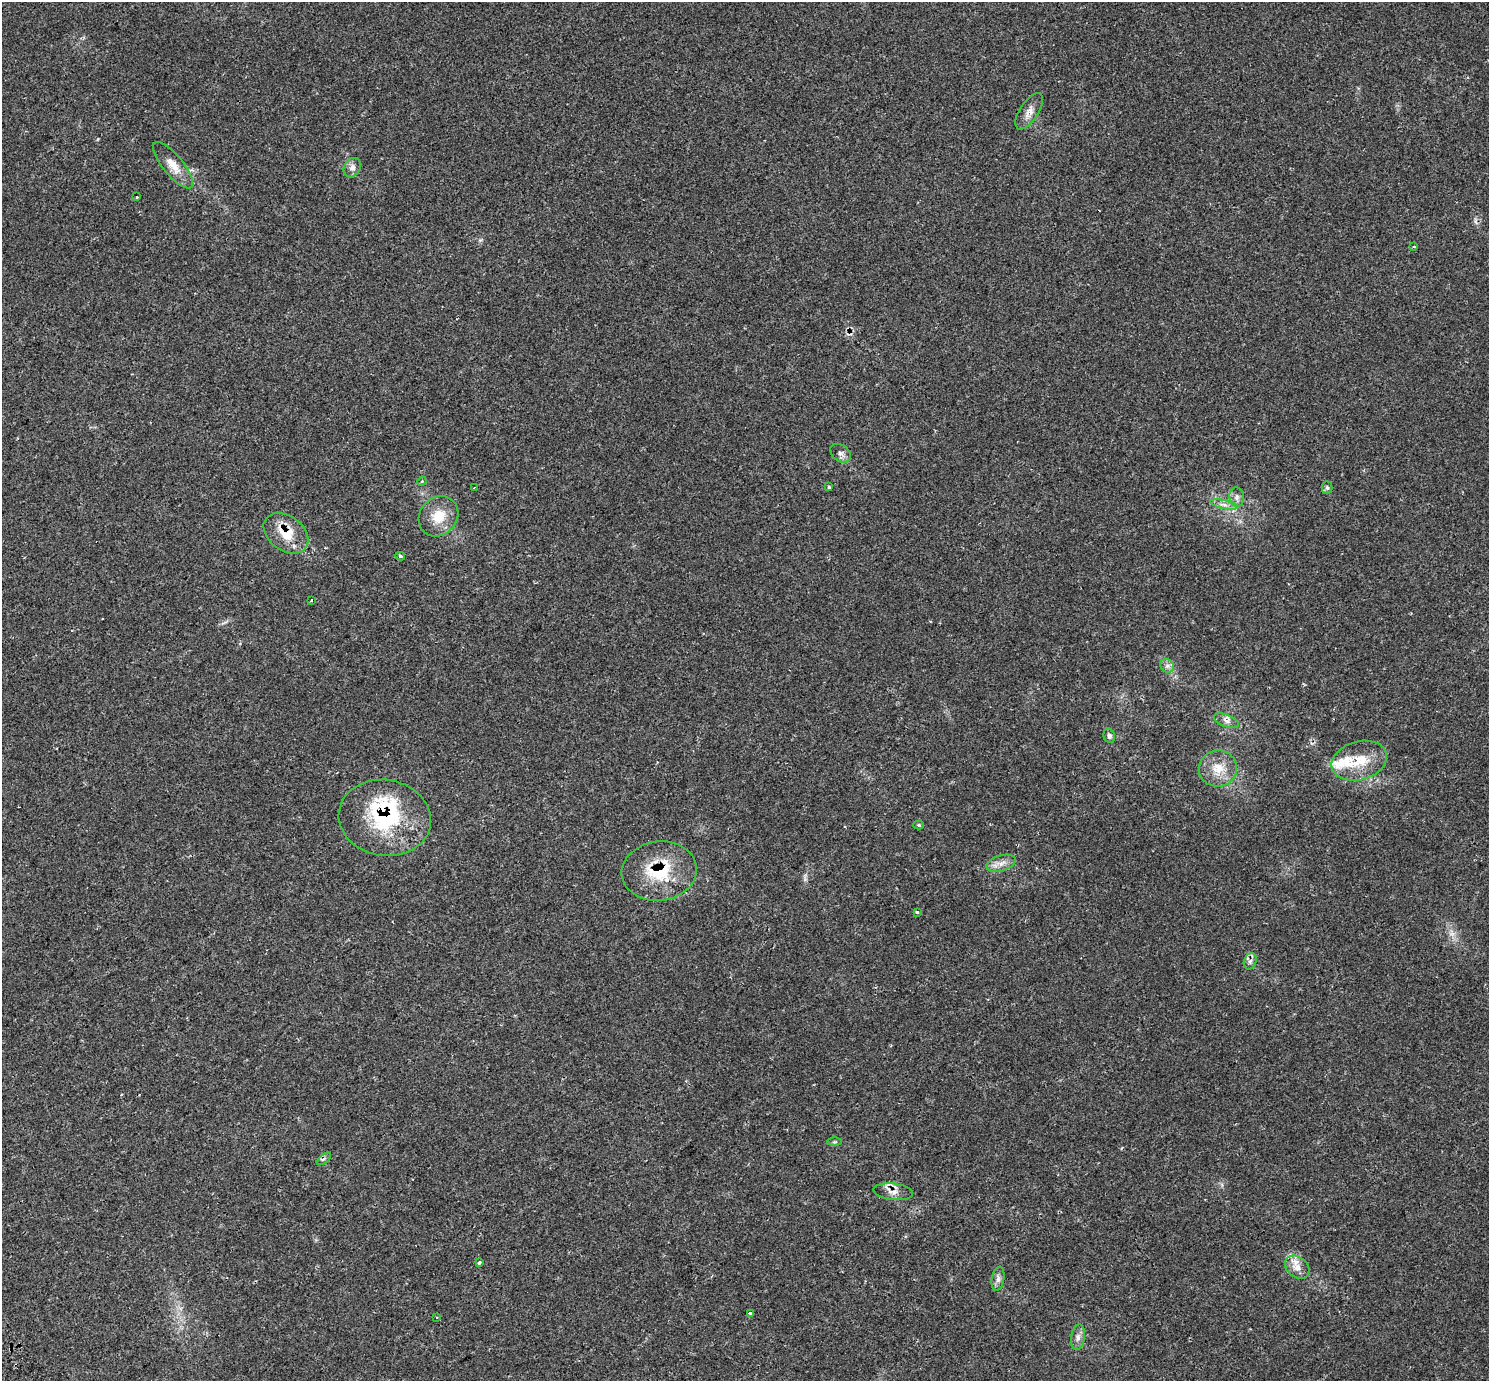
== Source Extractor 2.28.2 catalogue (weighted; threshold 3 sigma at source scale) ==
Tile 7 of 4 x 4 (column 3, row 2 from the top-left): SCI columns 3049-4535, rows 3046-4424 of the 6091 x 6029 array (HDU 1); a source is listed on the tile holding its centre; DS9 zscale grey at full resolution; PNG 1491 x 1383 px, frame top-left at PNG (2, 2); each listed source drawn as its Kron ellipse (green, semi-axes under 4 px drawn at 4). Shown black and unused: <1% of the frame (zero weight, under 2 of 3 exposures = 5% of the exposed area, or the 3 px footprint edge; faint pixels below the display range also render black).
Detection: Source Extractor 2.28.2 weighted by HDU 2 'WHT'; one run over the whole footprint, this tile lists its part. Background 0.0225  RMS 0.0032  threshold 0.0145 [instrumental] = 3 sigma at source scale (4.5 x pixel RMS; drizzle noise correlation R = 1.50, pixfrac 1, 0.0396/0.0396 arcsec/px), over >= 5 px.
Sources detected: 41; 2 cosmic-ray / hot-pixel residue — neither listed nor drawn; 3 inside a brighter listed object's ellipse — not listed separately; the other 36 listed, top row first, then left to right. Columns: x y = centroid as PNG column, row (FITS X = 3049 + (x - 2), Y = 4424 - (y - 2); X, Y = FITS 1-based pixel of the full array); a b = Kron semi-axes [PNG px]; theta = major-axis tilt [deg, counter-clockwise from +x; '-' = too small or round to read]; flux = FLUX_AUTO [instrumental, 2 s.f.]
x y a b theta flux
1029 111 21 9 57 2.4
173 165 29 10 -50 4
352 168 10 8 61 1.4
137 197 3 3 - 0.29
1414 246 4 3 - 0.3
841 453 11 8 -36 1.3
422 481 5 3 - 0.25
829 487 3 3 - 0.54
474 488 3 2 - 0.32
1327 488 6 5 - 0.51
1237 497 9 7 -81 1.1
1224 504 14 3 -12 1.2
438 516 21 18 49 6.1
286 533 25 17 -36 7.6
400 556 5 4 - 0.52
311 600 3 3 - 0.69
1167 666 7 6 - 0.94
1226 721 13 6 -20 1.3
1109 736 7 5 -71 0.83
1359 761 28 19 16 8.2
1218 768 19 18 - 5.7
385 818 46 38 -10 28
919 825 5 4 - 0.4
1001 863 15 8 17 2.1
659 871 38 29 7 16
917 912 3 3 - 1
1250 961 8 6 67 0.98
834 1142 7 4 1 0.43
324 1159 8 3 38 0.5
893 1192 20 8 -7 2.3
479 1262 3 3 - 1.4
1297 1267 13 10 -39 2.9
998 1279 12 6 80 1.2
750 1313 3 3 - 1.5
437 1317 3 3 - 0.48
1078 1337 13 7 84 1.4
Overlapping masked pixels (flux is a lower limit): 4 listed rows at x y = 286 533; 385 818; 659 871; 893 1192